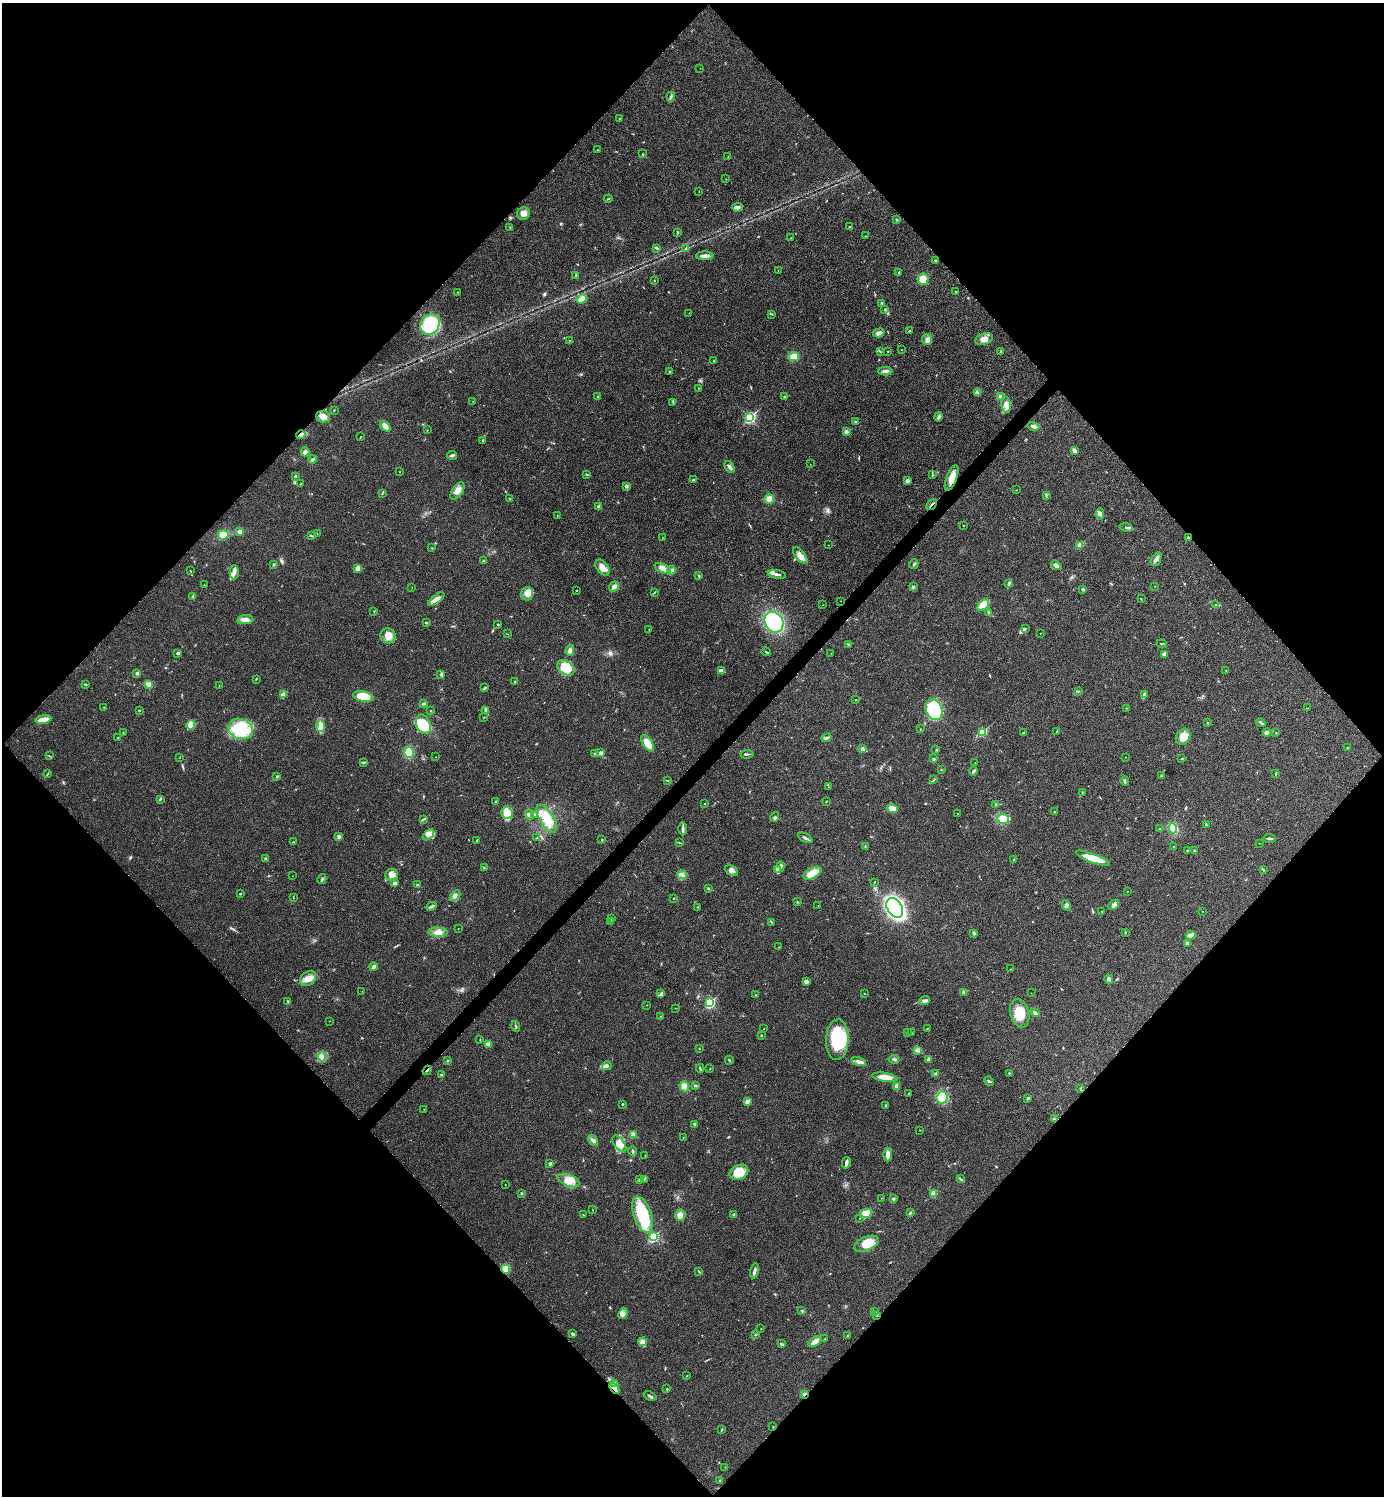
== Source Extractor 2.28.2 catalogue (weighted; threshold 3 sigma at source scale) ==
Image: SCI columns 159-5684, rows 7-5982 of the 5985 x 5985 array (HDU 1 of 3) = the unmasked area's bounding box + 8 px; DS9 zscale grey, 4 x 4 block average (1 PNG px = mean of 4 x 4 image px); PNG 1386 x 1498 px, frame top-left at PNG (2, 3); each listed source drawn as its Kron ellipse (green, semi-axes under 4 px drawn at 4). Shown black and unused: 51% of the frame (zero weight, under 3 of 4 exposures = <1% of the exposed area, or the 3 px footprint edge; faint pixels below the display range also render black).
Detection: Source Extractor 2.28.2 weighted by HDU 2 'WHT'. Background 0.0204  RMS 0.004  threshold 0.0181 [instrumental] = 3 sigma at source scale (4.5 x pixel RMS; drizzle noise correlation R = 1.50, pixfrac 1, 0.05/0.05 arcsec/px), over >= 5 px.
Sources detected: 427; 1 too faint to see at this stretch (4 x 4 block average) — neither listed nor drawn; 3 coinciding with a brighter row at this scale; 14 inside a brighter listed object's ellipse — not listed separately; the other 409 listed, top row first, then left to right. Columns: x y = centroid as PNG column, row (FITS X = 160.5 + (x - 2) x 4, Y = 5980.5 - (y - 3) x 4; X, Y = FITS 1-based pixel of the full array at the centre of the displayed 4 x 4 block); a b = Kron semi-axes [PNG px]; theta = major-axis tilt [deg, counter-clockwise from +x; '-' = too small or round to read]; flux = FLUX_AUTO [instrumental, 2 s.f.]
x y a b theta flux
700 68 2 2 - 0.52
671 97 5 2 - 4
619 118 2 2 - 0.7
597 150 2 2 - 0.63
642 154 2 2 - 1
728 157 3 2 - 1
726 179 2 2 - 0.57
699 191 2 2 - 0.52
608 199 4 2 - 1.8
737 207 6 3 4 8.7
523 213 6 6 - 14
897 220 2 2 - 1.8
510 227 2 2 - 1.1
850 227 3 2 - 2.2
678 232 3 2 - 2
865 236 2 2 - 0.74
791 238 2 2 - 1.1
657 248 4 2 - 2.5
686 248 2 2 - 7.2
705 256 9 3 0 11
936 260 2 2 - 2.8
778 270 2 2 - 0.94
899 272 2 2 - 1.5
576 276 4 2 - 2.8
923 279 5 5 - 31
654 281 2 2 - 0.99
457 292 2 2 - 0.88
956 292 2 2 - 4
582 299 5 3 - 27
882 303 3 2 - 1.2
885 309 2 2 - 1.2
689 313 2 2 - 0.59
772 314 2 2 - 0.89
430 324 11 9 57 140
909 331 2 2 - 1.8
879 333 6 4 16 10
984 339 9 5 17 19
569 340 2 2 - 0.88
927 340 5 5 - 9
901 350 2 2 - 0.61
880 351 2 2 - 0.77
888 351 2 2 - 1.4
1000 351 3 2 - 1.7
794 356 5 4 - 18
713 361 2 2 - 1
885 371 7 3 -1 6.4
669 372 3 2 - 2.4
699 388 2 2 - 0.87
977 392 2 2 - 1.7
784 396 2 2 - 2.7
598 397 4 2 - 2.2
1001 397 4 3 - 12
473 401 2 2 - 0.68
673 403 3 2 - 1.9
1006 405 8 5 -80 13
334 410 2 2 - 1
323 416 7 6 - 14
938 417 5 3 - 5.2
750 418 3 2 - 350
855 421 3 2 - 1.9
385 426 6 4 -46 15
1034 426 6 3 -14 11
427 430 2 2 - 0.72
846 431 4 3 - 4.2
301 435 5 3 - 5.5
361 436 2 2 - 0.69
483 441 4 2 - 2.6
1074 450 3 3 - 7.9
305 452 4 2 - 16
452 455 5 2 - 4.8
313 459 4 2 - 4.1
810 464 2 2 - 0.64
729 467 7 2 -58 7.9
399 472 2 2 - 0.8
587 474 3 2 - 1.3
932 474 3 2 - 1.7
295 476 2 2 - 3.3
952 478 13 5 68 22
693 480 2 2 - 5.6
907 481 4 3 - 7.7
300 484 3 2 - 0.91
626 486 3 3 - 4.6
1016 490 2 2 - 0.77
457 491 10 5 55 17
382 494 2 2 - 1.4
1046 495 3 2 - 1.9
509 498 2 2 - 0.7
769 499 5 4 - 18
932 504 6 2 48 3.8
599 506 3 2 - 2.6
1100 514 6 4 88 6.6
557 515 2 2 - 0.94
963 525 2 2 - 0.63
1126 527 7 2 -11 3.9
239 532 4 3 - 7
317 533 2 2 - 0.51
223 535 5 4 - 19
312 536 3 2 - 2
662 538 2 2 - 0.59
1188 538 2 2 - 14
828 545 2 2 - 0.41
1080 545 2 2 - 53
432 548 2 2 - 0.76
800 555 9 5 -49 16
1156 559 7 4 55 8.9
483 561 3 2 - 2.2
273 564 3 2 - 2.4
914 564 5 2 - 3.5
1056 565 6 3 -33 8.6
358 568 2 2 - 33
602 568 9 5 -50 19
662 568 9 4 -24 17
672 570 4 3 - 4
190 571 2 2 - 0.99
234 572 7 4 88 11
777 574 9 2 -10 7.4
699 576 4 2 - 2
1009 583 3 3 - 3.4
204 585 2 2 - 1
913 586 3 2 - 2.9
1155 586 2 2 - 0.57
412 587 2 2 - 0.58
614 587 5 3 - 10
1082 589 2 2 - 1.2
577 590 2 2 - 0.86
654 592 2 2 - 0.93
527 594 7 6 - 20
193 596 3 2 - 4.5
436 599 10 4 37 12
1141 599 3 2 - 1.3
840 601 2 2 - 0.41
823 605 2 2 - 0.83
983 605 6 4 46 41
1215 605 2 2 - 1.6
374 611 2 2 - 1.5
989 612 3 2 - 3.3
245 620 8 4 8 12
774 622 11 9 -60 220
426 623 2 2 - 1.8
498 624 2 2 - 2.2
649 629 2 2 - 1.3
1025 629 2 2 - 1.2
1040 633 2 2 - 0.85
507 634 2 2 - 0.96
388 636 8 7 - 21
848 644 3 2 - 1.8
1161 644 5 2 - 2.3
570 650 5 3 - 6.2
766 652 4 2 - 2.1
178 653 3 2 - 3.9
831 653 2 2 - 0.5
1164 654 2 2 - 2.5
566 668 10 6 -37 55
1226 670 2 2 - 0.62
721 671 4 2 - 12
137 673 2 2 - 11
441 674 2 2 - 0.97
256 679 2 2 - 1.2
515 681 2 2 - 1
85 684 3 2 - 2
149 684 4 3 - 14
219 686 2 2 - 0.68
485 688 3 2 - 1.5
1078 691 2 2 - 1.7
283 694 2 2 - 44
1144 694 3 2 - 2.3
363 697 10 5 -12 45
856 700 2 2 - 1
423 704 3 2 - 4
104 707 2 2 - 1.4
1126 708 2 2 - 0.81
1308 708 2 2 - 0.89
139 710 3 2 - 1.9
486 710 4 3 - 4.4
934 710 11 8 -70 230
430 711 2 2 - 1.4
484 717 2 2 - 0.92
43 719 8 3 8 26
1208 723 2 2 - 1.5
1261 723 5 2 - 3.9
423 724 10 7 -67 66
191 725 5 4 - 40
320 726 6 4 88 18
241 729 12 10 -23 110
920 729 2 2 - 0.9
1057 731 3 2 - 1.5
983 732 2 2 - 120
1267 732 4 3 - 5.1
123 733 2 2 - 1.5
1023 733 4 2 - 1.4
1276 733 2 2 - 1.9
118 737 2 2 - 0.58
1183 737 8 6 54 28
826 738 5 2 - 3.5
647 743 9 5 -56 35
1347 748 3 2 - 2
863 749 3 2 - 2.4
936 750 2 2 - 0.77
409 752 6 4 -75 36
594 753 2 2 - 1.6
601 753 2 2 - 16
747 754 6 2 7 3.6
49 756 4 2 - 1.4
180 757 2 2 - 0.68
436 757 2 2 - 0.81
1125 757 2 2 - 0.61
933 759 3 2 - 3.5
1181 759 2 2 - 1.2
364 762 4 2 - 3.2
975 762 2 2 - 0.71
941 770 2 2 - 1.3
973 771 4 2 - 4.5
47 774 2 2 - 1.3
1275 774 3 2 - 1.8
277 776 2 2 - 9.2
1161 776 2 2 - 0.92
934 779 3 2 - 1.3
667 780 3 2 - 2.2
1125 781 4 2 - 3.3
828 787 2 2 - 0.77
1082 792 2 2 - 0.86
160 799 3 2 - 2.7
496 802 2 2 - 7.1
826 802 2 2 - 1.1
705 804 2 2 - 0.79
996 804 3 2 - 2.4
892 808 6 4 -14 20
1054 812 2 2 - 1
507 813 6 5 - 51
957 813 2 2 - 0.52
534 814 4 2 - 1.9
529 815 5 3 - 5.6
774 817 5 2 - 3.4
423 819 4 2 - 3.2
546 819 16 6 -59 40
1003 819 6 5 - 33
1206 825 3 2 - 2.4
1173 828 5 4 - 39
683 829 6 3 -88 5.8
1160 829 3 2 - 1.2
428 835 7 4 40 10
339 837 2 2 - 2.7
537 837 2 2 - 1.2
805 838 8 2 -28 6.4
1269 838 6 2 0 3.9
477 840 3 2 - 1.9
602 840 2 2 - 1.5
293 842 2 2 - 0.84
679 843 3 2 - 1.5
1259 843 2 2 - 0.77
865 846 3 2 - 1.6
1173 846 2 2 - 0.69
1187 850 2 2 - 0.88
1195 851 2 2 - 1.8
1093 858 18 4 -19 42
266 859 4 3 - 4.7
1014 860 4 2 - 1.9
780 867 6 3 61 7.6
484 868 2 2 - 1.2
1263 869 3 2 - 2
731 870 7 4 -28 11
778 870 3 3 - 7.7
812 873 10 5 28 38
392 875 6 6 - 14
682 875 5 3 - 6.4
292 876 2 2 - 0.62
322 879 5 2 - 3.1
874 882 2 2 - 0.77
395 883 3 3 - 6.5
417 885 2 2 - 1.4
708 888 2 2 - 1.6
1127 891 2 2 - 0.8
240 894 2 2 - 1.2
455 896 6 3 48 7.1
293 898 2 2 - 0.73
673 898 2 2 - 1.1
797 902 3 2 - 1.4
818 905 2 2 - 0.68
1066 905 5 3 - 4.6
1114 905 6 4 42 6.7
431 906 5 2 - 4.4
698 907 2 2 - 1.2
895 908 11 7 -57 510
1102 911 2 2 - 0.68
1203 911 2 2 - 0.59
612 919 3 2 - 2.3
611 922 2 2 - 0.66
771 922 2 2 - 0.68
458 928 2 2 - 0.63
438 932 10 4 -5 18
1125 932 3 2 - 1.6
974 933 3 2 - 3.9
1191 935 5 4 - 6.6
1187 943 3 3 - 6.4
779 947 2 2 - 0.58
373 967 4 2 - 8.8
1010 969 2 2 - 0.65
308 979 9 6 40 19
1109 979 5 3 - 4.4
806 981 4 4 - 6.5
362 991 2 2 - 0.57
964 992 2 2 - 1.8
1031 993 2 2 - 0.45
661 994 4 2 - 3.5
864 994 2 2 - 0.53
755 995 2 2 - 0.8
288 1001 3 2 - 2.7
925 1001 5 3 - 5.9
710 1003 3 2 - 240
647 1005 2 2 - 0.57
675 1008 2 2 - 0.51
1020 1013 15 9 -75 46
1035 1013 4 2 - 8.2
660 1016 2 2 - 1
329 1021 2 2 - 0.46
516 1026 5 2 - 2
927 1028 2 2 - 1.1
764 1029 2 2 - 0.94
907 1033 3 2 - 1.5
911 1033 2 2 - 1.7
761 1035 2 2 - 1.4
837 1039 20 11 88 120
480 1040 2 2 - 1.1
488 1044 4 3 - 12
699 1049 2 2 - 0.87
917 1051 2 2 - 1
322 1057 5 3 - 7.1
894 1059 5 2 - 4.9
928 1059 4 3 - 4.3
729 1060 4 2 - 2.2
447 1061 2 2 - 3.1
859 1061 7 3 -13 7
607 1066 5 3 - 5.2
700 1068 4 2 - 2.3
710 1069 2 2 - 1.5
427 1070 5 2 - 2.5
936 1073 3 3 - 2.7
1009 1073 2 2 - 1.8
442 1075 2 2 - 1
885 1077 13 4 -8 26
989 1081 5 2 - 2.8
684 1086 5 4 - 18
695 1086 4 2 - 2.6
897 1086 3 3 - 13
1080 1088 2 2 - 1.1
909 1094 3 2 - 2.1
942 1097 6 5 - 61
1028 1098 3 2 - 3.1
747 1101 2 2 - 30
622 1104 2 2 - 1.8
886 1106 2 2 - 1.6
424 1109 2 2 - 0.47
1054 1119 3 2 - 1.5
695 1124 2 2 - 5
920 1130 2 2 - 0.54
633 1134 4 3 - 7.9
683 1138 2 2 - 0.5
593 1140 6 3 -44 10
619 1144 10 5 -55 20
633 1151 5 2 - 3.2
888 1154 7 3 88 18
645 1155 2 2 - 0.74
550 1163 2 2 - 13
846 1163 6 2 77 8.9
739 1172 10 7 25 47
644 1179 4 2 - 2.5
960 1179 4 2 - 2.1
569 1180 11 6 -23 25
640 1180 3 2 - 3.8
505 1185 2 2 - 1.2
521 1193 3 2 - 1.9
934 1193 2 2 - 58
882 1198 2 2 - 0.4
893 1199 3 3 - 2.8
592 1210 2 2 - 0.71
911 1212 3 2 - 2
866 1213 6 4 24 28
583 1215 2 2 - 1.1
643 1215 19 9 -71 100
680 1215 6 5 - 15
733 1215 2 2 - 9.8
860 1218 2 2 - 0.58
653 1237 3 2 - 240
866 1244 13 6 23 50
506 1269 4 4 - 27
699 1271 3 2 - 2.8
754 1271 7 2 77 7.2
802 1311 3 2 - 2.8
875 1311 2 2 - 0.75
623 1313 6 4 64 8.8
877 1315 2 2 - 2.1
761 1329 2 2 - 1.1
573 1334 3 3 - 4.3
755 1335 2 2 - 1.3
847 1336 2 2 - 0.84
825 1339 2 2 - 1.2
815 1341 7 3 37 25
643 1342 4 4 - 12
781 1344 3 2 - 5
687 1376 2 2 - 2
614 1383 3 3 - 4.1
614 1388 6 3 -54 14
667 1389 2 2 - 1.8
804 1394 4 2 - 4.1
650 1396 7 2 -21 4.6
773 1427 2 2 - 1.5
722 1430 3 2 - 1.8
725 1467 2 2 - 0.52
719 1480 2 2 - 2
Overlapping masked pixels (flux is a lower limit): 9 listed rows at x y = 301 435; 952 478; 932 504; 1188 538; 427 1070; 506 1269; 877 1315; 614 1388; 804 1394
Diffuse or blended objects may show on this block-average render without a row.